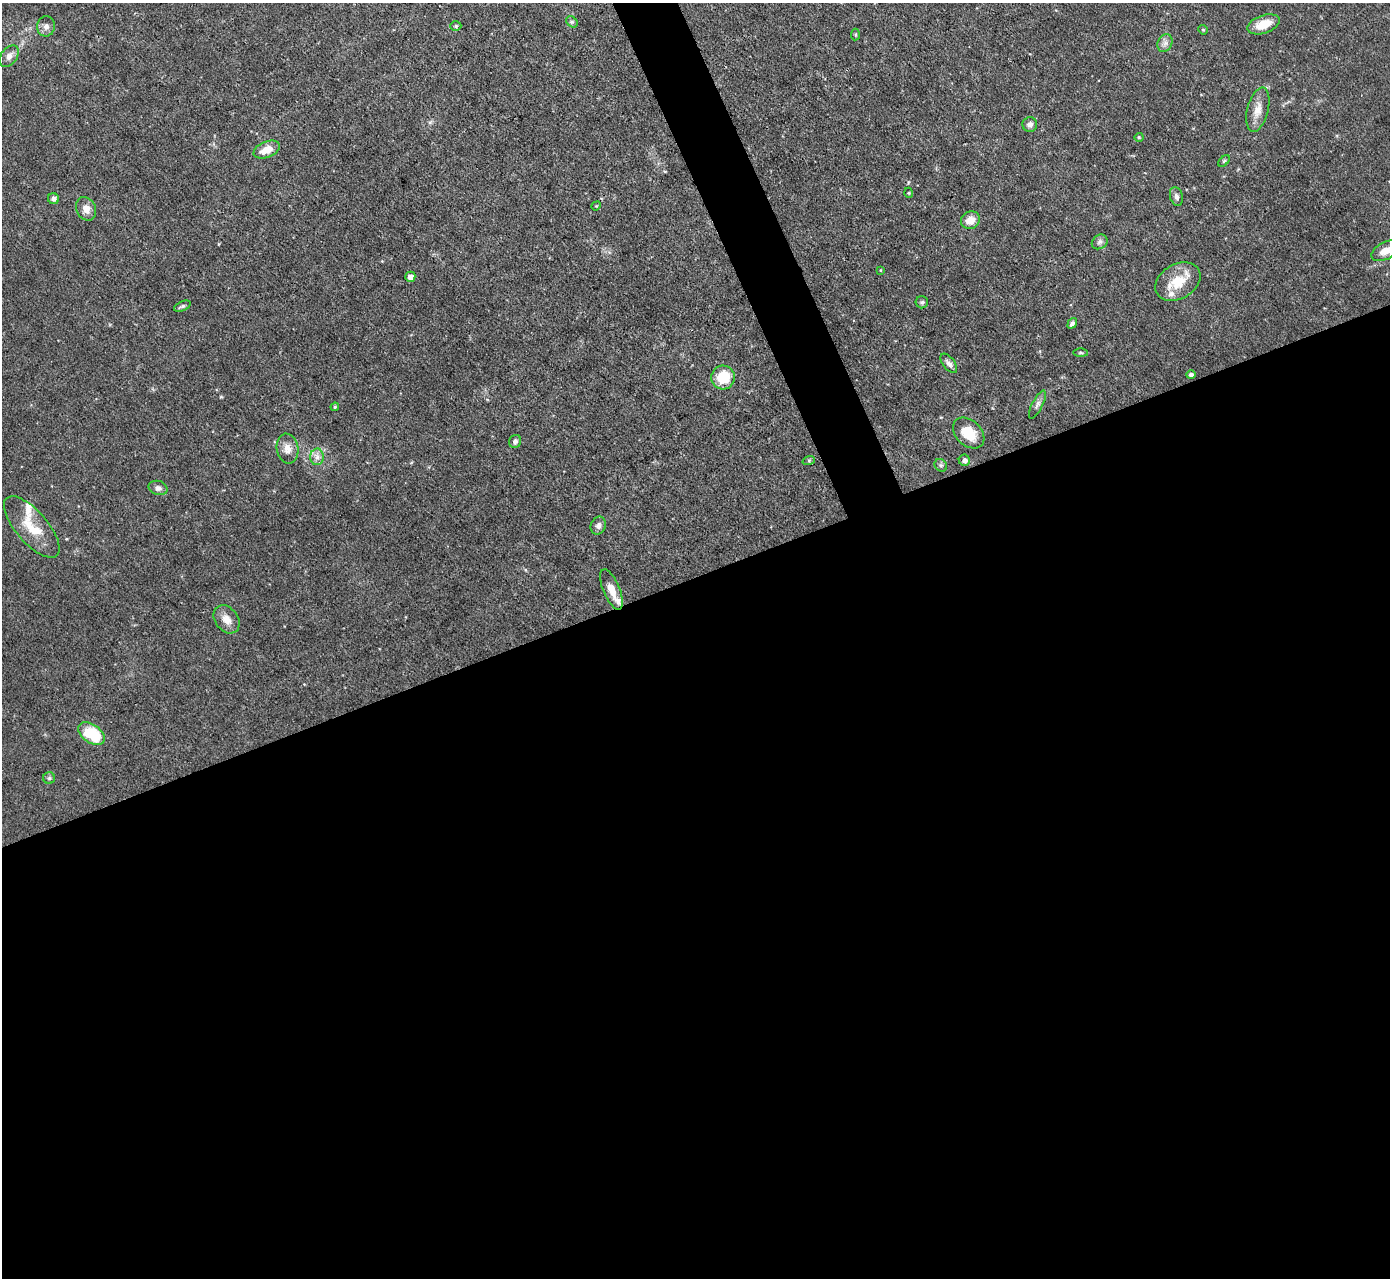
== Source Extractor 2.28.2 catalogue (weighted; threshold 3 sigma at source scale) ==
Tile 15 of 4 x 4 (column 3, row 4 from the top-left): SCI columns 2776-4163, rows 151-1426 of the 5551 x 5536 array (HDU 1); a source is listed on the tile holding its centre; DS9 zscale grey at full resolution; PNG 1392 x 1280 px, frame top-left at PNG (2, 3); each listed source drawn as its Kron ellipse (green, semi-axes under 4 px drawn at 4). Shown black and unused: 57% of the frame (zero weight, under 3 of 4 exposures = <1% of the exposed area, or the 3 px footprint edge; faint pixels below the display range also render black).
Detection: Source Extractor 2.28.2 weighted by HDU 2 'WHT'; one run over the whole footprint, this tile lists its part. Background 0.0852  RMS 0.0051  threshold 0.0229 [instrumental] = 3 sigma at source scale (4.5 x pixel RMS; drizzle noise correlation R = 1.50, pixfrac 1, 0.05/0.05 arcsec/px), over >= 5 px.
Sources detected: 50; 3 inside a brighter listed object's ellipse — not listed separately; the other 47 listed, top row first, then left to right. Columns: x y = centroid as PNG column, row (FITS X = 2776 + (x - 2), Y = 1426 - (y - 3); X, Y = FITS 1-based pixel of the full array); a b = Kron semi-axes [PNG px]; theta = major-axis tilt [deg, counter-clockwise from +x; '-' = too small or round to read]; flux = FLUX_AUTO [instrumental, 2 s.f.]
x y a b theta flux
572 22 6 5 - 1
1263 24 17 9 19 9.1
46 26 10 9 - 2.6
456 26 6 4 0 1
1203 30 5 4 - 0.61
855 35 6 4 85 0.72
1165 43 9 7 62 2.3
9 56 12 8 52 3.1
1258 110 23 10 76 6.4
1030 124 7 7 - 2.3
1139 137 4 4 - 0.55
267 150 14 7 22 7.4
1224 161 7 4 45 0.7
909 193 5 3 - 0.47
1176 196 9 6 -75 2.1
53 199 5 5 - 1.7
596 206 5 4 - 0.51
86 209 12 9 -64 4.2
970 220 9 8 - 5.7
1100 242 8 7 - 1.7
1385 251 15 8 28 5.8
880 270 4 3 - 0.49
410 277 5 5 - 3.4
1178 282 24 17 30 14
922 302 6 6 - 0.95
182 306 9 4 24 1.1
1072 323 6 4 54 1.3
1081 353 7 4 -1 0.8
949 363 11 6 -52 2.1
1191 375 5 4 - 1.5
723 377 12 12 - 15
1037 405 15 5 63 2.2
335 407 4 4 - 0.63
969 433 18 12 -43 12
515 441 7 6 - 1.6
288 449 15 10 -79 4.8
317 457 8 7 - 2.5
809 460 6 4 18 0.76
964 460 6 5 - 2
941 465 7 5 -44 1.1
158 488 10 7 -15 2.1
598 525 9 7 67 2.2
32 527 38 16 -49 15
611 590 21 8 -68 6.2
227 619 15 11 -52 5
91 734 15 9 -34 23
49 778 6 6 - 0.98
Isophote crosses this tile's border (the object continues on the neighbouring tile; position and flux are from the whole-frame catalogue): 1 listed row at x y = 1385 251